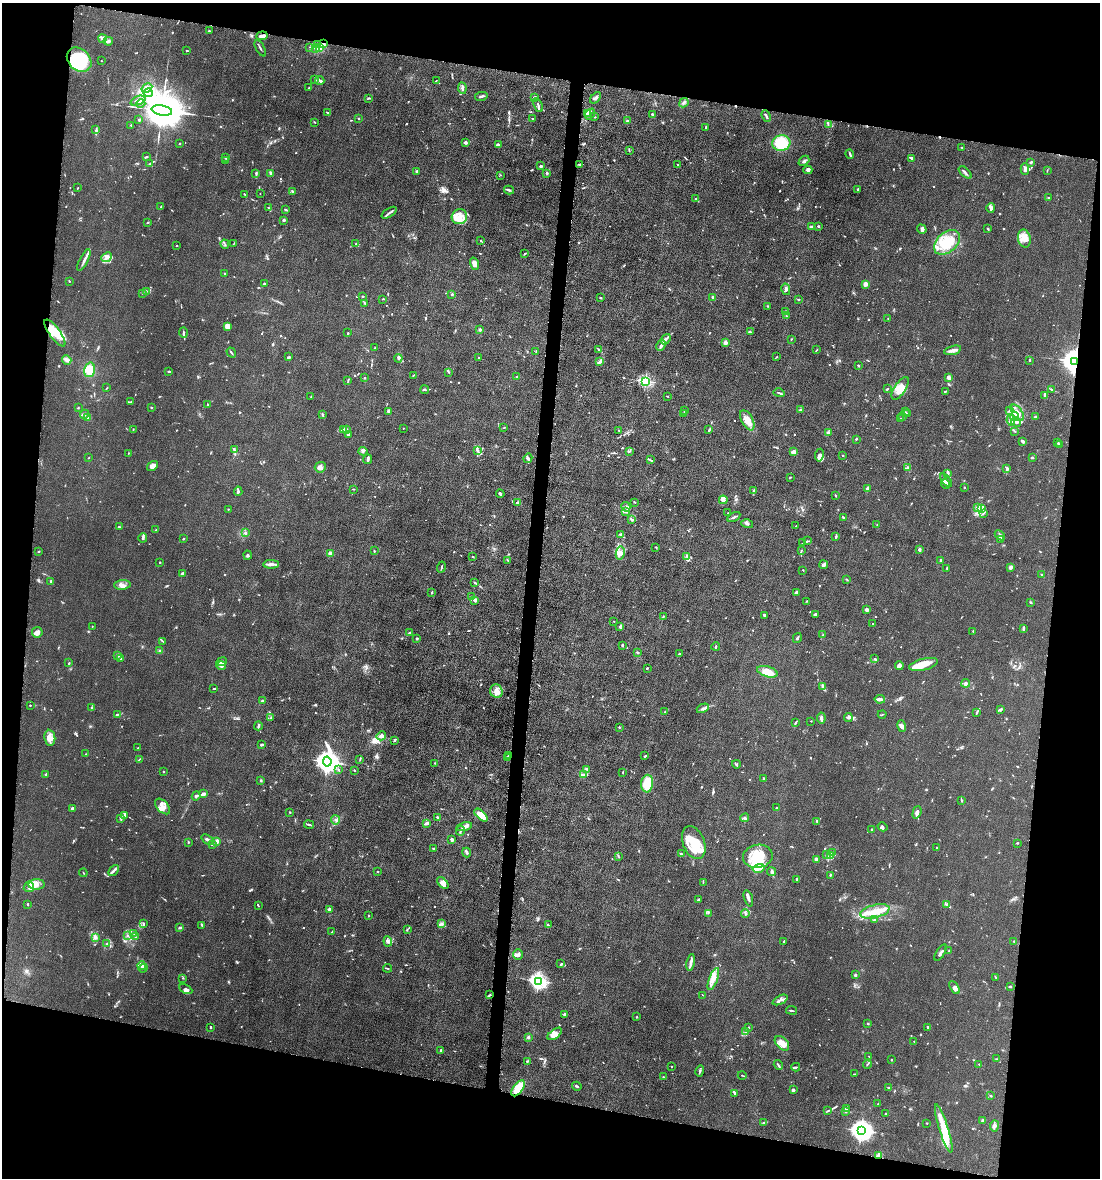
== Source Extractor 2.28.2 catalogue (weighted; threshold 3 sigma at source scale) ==
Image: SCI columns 231-4619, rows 8-4711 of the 4746 x 4719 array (HDU 1 of 3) = the unmasked area's bounding box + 8 px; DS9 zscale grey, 4 x 4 block average (1 PNG px = mean of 4 x 4 image px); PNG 1102 x 1180 px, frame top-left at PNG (2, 3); each listed source drawn as its Kron ellipse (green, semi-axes under 4 px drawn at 4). Shown black and unused: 21% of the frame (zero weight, under 5 of 10 exposures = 2% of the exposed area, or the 3 px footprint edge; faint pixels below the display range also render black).
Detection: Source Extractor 2.28.2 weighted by HDU 2 'WHT'. Background 0.0231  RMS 0.0021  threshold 0.00861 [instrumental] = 3 sigma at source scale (4.09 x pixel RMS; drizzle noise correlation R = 1.36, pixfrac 0.8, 0.05/0.05 arcsec/px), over >= 5 px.
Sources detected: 1108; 5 too faint to see at this stretch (4 x 4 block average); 7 inside a brighter object's white glare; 2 cosmic-ray / hot-pixel residue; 4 long thin detections or spike segments (spike, bleed or trail) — neither listed nor drawn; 56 coinciding with a brighter row at this scale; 113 inside a brighter listed object's ellipse — not listed separately; of the other 921, all 500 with FLUX_AUTO >= 0.674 (the completeness limit of this list) listed and drawn (421 fainter detections not listed), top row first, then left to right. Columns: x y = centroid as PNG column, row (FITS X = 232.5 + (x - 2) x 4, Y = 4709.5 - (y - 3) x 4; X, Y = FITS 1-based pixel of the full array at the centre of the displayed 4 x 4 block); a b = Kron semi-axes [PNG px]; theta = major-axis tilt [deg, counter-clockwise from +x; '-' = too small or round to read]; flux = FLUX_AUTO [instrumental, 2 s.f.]
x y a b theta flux
209 31 2 2 - 0.91
262 36 5 3 - 5.5
102 39 4 3 - 3.3
108 41 5 3 - 2.4
323 44 2 2 - 28
318 45 3 2 - 1.6
310 47 2 2 - 1.1
260 48 9 2 -60 1.7
319 48 4 3 - 3.3
316 49 4 2 - 2.2
187 50 3 2 - 0.74
79 60 14 10 -44 72
101 61 2 2 - 1
315 80 2 2 - 1.4
320 80 5 3 - 2.7
436 81 2 2 - 0.75
147 88 6 4 32 5.5
308 88 3 2 - 1
462 88 6 2 -83 2.9
148 93 5 4 - 4.1
481 96 6 2 12 2.9
535 97 2 2 - 3.4
368 98 3 2 - 1.1
596 98 7 2 48 2.9
138 101 8 3 21 4.8
141 103 4 3 - 2
684 103 5 2 - 2.6
538 105 7 2 -68 1.6
162 110 10 5 -10 9900
328 112 3 2 - 1.8
587 114 3 2 - 4.1
590 114 6 3 51 3.1
652 114 2 2 - 2.1
766 116 6 2 -69 1.9
594 117 3 2 - 0.83
358 119 2 2 - 0.87
533 119 3 2 - 1.1
138 120 2 2 - 0.98
627 121 2 2 - 1.7
314 122 3 2 - 1.1
131 125 2 2 - 0.89
828 125 4 2 - 0.9
706 127 2 2 - 1.4
96 130 2 2 - 0.73
465 142 3 3 - 2.6
781 143 9 8 - 41
179 144 2 2 - 1.2
498 145 4 2 - 2.9
962 147 3 2 - 1.1
629 150 4 2 - 1
850 154 5 2 - 2.6
146 157 3 2 - 1.2
225 158 3 2 - 0.81
912 158 2 2 - 1.9
225 160 2 2 - 0.68
804 161 6 2 41 2.3
1031 162 4 3 - 1.4
150 164 2 2 - 0.75
580 164 2 2 - 0.72
678 165 2 2 - 0.99
541 166 2 2 - 3.1
1025 169 6 3 89 5.2
808 170 4 3 - 2.2
416 171 2 2 - 6.2
1047 171 3 2 - 0.71
965 172 8 2 -44 2.3
256 173 4 2 - 1.6
271 173 4 2 - 3.2
547 173 3 2 - 1.2
500 175 2 2 - 0.73
78 188 2 2 - 1
509 190 5 2 - 2
858 190 4 2 - 1.6
292 191 4 2 - 0.69
260 194 2 2 - 0.73
245 195 2 2 - 0.76
1048 197 2 2 - 0.83
696 199 3 2 - 1.2
161 206 2 2 - 0.81
269 208 4 2 - 0.72
991 208 5 3 - 2.7
285 210 3 2 - 0.97
389 213 8 2 33 3
459 217 8 7 - 11
284 220 2 2 - 9.2
147 223 2 2 - 1.1
818 226 2 2 - 2.8
812 227 4 2 - 1.5
922 229 5 2 - 2.2
988 229 2 2 - 0.86
1024 239 9 6 -77 10
481 241 3 2 - 1
947 242 15 10 42 41
234 243 3 2 - 0.75
225 244 5 2 - 1.1
356 244 3 2 - 0.85
176 246 2 2 - 0.83
524 254 3 2 - 1.1
107 257 5 4 - 5.4
84 260 12 2 64 4.2
475 264 6 4 -70 7.4
225 273 2 2 - 1.7
69 281 3 2 - 0.72
264 284 3 2 - 1.7
866 284 4 3 - 5.8
786 289 6 3 -75 2.9
147 291 3 2 - 0.98
142 293 2 2 - 1.1
452 294 2 2 - 1.4
363 296 2 2 - 1.2
713 297 3 2 - 3.9
600 298 2 2 - 1.5
382 299 2 2 - 0.82
799 299 2 2 - 1.7
365 303 3 2 - 0.83
768 306 2 2 - 1
786 312 3 2 - 1.3
786 316 3 2 - 0.87
888 319 2 2 - 0.79
227 326 4 3 - 7.3
480 329 2 2 - 12
750 331 3 2 - 0.97
55 333 16 5 -54 19
183 333 5 2 - 1.3
348 333 2 2 - 1.2
666 339 6 3 52 3.4
791 339 2 2 - 1.1
726 343 2 2 - 24
661 345 6 3 63 3.3
375 348 2 2 - 2.1
598 349 3 2 - 1.1
817 350 3 2 - 0.77
952 350 9 3 14 4.8
536 352 3 2 - 0.8
231 353 5 2 - 1.5
289 357 3 2 - 1.2
479 357 2 2 - 0.84
777 357 3 2 - 0.88
398 358 4 2 - 1.5
67 360 5 4 - 3.4
1030 360 3 2 - 0.85
1075 361 4 4 - 2200
600 362 4 3 - 2.2
858 365 2 2 - 1.3
89 370 7 5 74 16
169 371 3 2 - 1.2
449 372 2 2 - 0.93
413 375 3 2 - 0.7
517 377 2 2 - 1.4
364 378 2 2 - 1.1
949 378 3 2 - 6.7
348 381 3 2 - 0.93
645 381 2 2 - 200
107 388 3 2 - 0.74
900 388 13 5 57 13
887 389 3 2 - 1.4
1051 389 3 2 - 1
425 390 4 2 - 1.4
945 391 2 2 - 1.1
779 393 6 2 -17 1.4
1045 395 2 2 - 2.9
311 396 3 2 - 0.75
667 396 2 2 - 0.75
131 402 2 2 - 1.1
208 405 3 2 - 0.78
78 408 2 2 - 0.87
151 408 2 2 - 0.75
800 410 2 2 - 1.2
388 411 3 2 - 1.7
685 411 4 2 - 0.94
1010 411 2 2 - 0.67
905 412 3 2 - 1
683 413 3 2 - 1.1
1017 413 9 5 -54 9.5
84 414 4 4 - 2.5
322 414 3 2 - 1.3
907 414 2 2 - 1
1014 416 5 3 - 3.4
903 417 2 2 - 0.99
1035 417 2 2 - 9.1
88 418 3 3 - 2.5
901 419 2 2 - 0.88
747 420 11 5 -62 11
1011 420 6 2 -81 3.9
1016 422 5 3 - 3.2
403 428 2 2 - 0.7
504 428 4 2 - 1
133 429 2 2 - 0.97
343 429 3 2 - 2.1
347 430 3 2 - 1.2
619 430 2 2 - 1.1
709 430 3 2 - 1.7
1015 431 2 2 - 0.94
828 433 4 3 - 1.9
348 434 2 2 - 6.4
856 439 3 2 - 0.95
1023 441 3 2 - 3.1
1058 443 3 2 - 0.92
1059 445 3 2 - 1.3
234 450 3 2 - 1.3
363 451 4 2 - 1.5
478 451 4 2 - 1.7
629 451 3 2 - 0.99
794 452 3 2 - 8.8
128 453 2 2 - 0.82
819 455 6 4 81 4.6
843 455 2 2 - 1.1
1032 457 2 2 - 1.8
88 458 2 2 - 0.78
528 458 5 3 - 2.2
367 459 5 2 - 6.1
650 460 3 2 - 1.2
153 466 6 4 35 6.2
320 467 6 5 - 3.7
908 467 3 2 - 1.5
1007 469 3 2 - 2.9
948 473 3 2 - 1.7
791 477 3 2 - 0.8
946 480 8 2 -52 2.4
946 484 5 3 - 2.6
964 487 2 2 - 0.89
353 489 3 2 - 1.1
867 489 4 2 - 3.9
238 491 5 2 - 2.9
754 491 4 2 - 1.3
500 494 4 2 - 1.7
835 495 2 2 - 0.88
723 500 4 4 - 3.8
517 502 2 2 - 2.6
635 502 3 2 - 0.76
626 507 5 3 - 2
977 507 3 2 - 1.6
228 509 2 2 - 0.7
981 509 4 3 - 3.1
625 511 3 2 - 1.2
728 513 2 2 - 0.81
983 513 3 2 - 0.73
734 517 7 2 30 2.3
843 518 3 2 - 1.2
631 519 3 2 - 1
747 524 6 2 -16 1.7
877 525 2 2 - 0.84
796 526 2 2 - 1.1
119 527 3 2 - 1.6
156 530 3 2 - 0.71
245 533 3 2 - 1.1
621 535 3 3 - 2.1
1000 535 6 3 -44 2.5
836 537 3 2 - 1.3
143 538 5 3 - 2.1
183 539 3 2 - 0.94
1001 539 3 2 - 1
807 541 3 2 - 0.96
803 543 3 2 - 0.85
656 547 3 2 - 0.84
919 550 3 2 - 3
39 551 3 2 - 0.77
374 551 2 2 - 0.72
801 551 2 2 - 0.92
330 553 2 2 - 20
620 553 7 4 80 5.9
248 555 4 3 - 2
687 556 3 2 - 1.5
473 557 2 2 - 0.89
508 560 2 2 - 0.78
941 561 3 2 - 2.4
160 562 2 2 - 0.86
271 564 8 3 -1 5.1
824 565 4 2 - 4.1
441 567 6 2 73 1.5
1010 567 4 3 - 3
947 568 3 2 - 0.87
803 570 2 2 - 0.96
182 573 3 2 - 2.3
1041 575 2 2 - 0.94
846 579 3 2 - 1
51 581 4 2 - 1.5
475 583 3 2 - 0.88
122 585 8 4 5 5.5
796 592 3 2 - 2.4
432 593 3 2 - 0.9
471 597 2 2 - 1
475 600 3 3 - 5.6
807 601 2 2 - 1.3
1030 602 4 2 - 0.89
867 610 3 2 - 4.1
764 615 3 2 - 2.6
815 615 4 2 - 3.1
663 616 2 2 - 0.78
614 621 2 2 - 2.1
873 624 2 2 - 0.78
92 626 2 2 - 1
620 626 4 2 - 1.7
1023 628 4 2 - 2.9
973 631 3 2 - 0.76
37 632 5 5 - 4.4
410 632 3 2 - 0.95
823 635 2 2 - 0.91
417 638 2 2 - 2.1
797 638 5 2 - 2
163 641 4 2 - 0.99
622 645 3 2 - 1.4
716 646 4 2 - 1.2
160 651 2 2 - 1.8
637 652 3 2 - 1.4
679 654 3 2 - 0.74
118 655 2 2 - 15
875 658 2 2 - 0.68
120 659 3 2 - 1.4
221 662 5 3 - 2.4
69 663 2 2 - 1.3
923 664 15 5 14 12
221 665 5 4 - 4.9
899 666 4 3 - 2.1
647 668 2 2 - 1.2
767 672 11 5 -16 18
966 683 4 3 - 2.3
823 686 4 2 - 1.9
214 689 3 2 - 0.92
496 691 7 6 - 10
880 699 5 3 - 3.4
262 701 2 2 - 2.6
30 705 2 2 - 2.5
92 708 3 2 - 1.1
703 708 6 3 27 3.4
1001 709 4 3 - 1.6
665 712 3 2 - 0.8
977 712 3 2 - 0.95
118 714 3 2 - 1
882 714 4 2 - 0.89
848 717 4 3 - 2.3
271 718 3 2 - 0.95
821 718 5 3 - 3.5
811 721 2 2 - 1.7
795 723 3 2 - 0.95
258 726 4 2 - 2.2
901 726 6 4 -78 3.5
619 727 2 2 - 1.3
381 736 5 3 - 5.3
50 738 8 5 -83 7.1
394 740 3 2 - 1.8
262 745 3 2 - 1.9
138 748 2 2 - 0.78
86 754 2 2 - 0.68
509 756 2 2 - 1.2
645 756 2 2 - 1.2
507 758 2 2 - 1.4
139 759 4 2 - 0.76
360 759 3 2 - 0.92
327 762 5 4 - 1200
435 763 2 2 - 0.77
736 764 4 2 - 1.8
587 769 3 2 - 1.3
338 770 3 2 - 1
354 770 3 2 - 0.79
163 771 2 2 - 0.82
623 772 2 2 - 1.1
46 774 2 2 - 1.4
583 775 3 2 - 1.2
764 778 2 2 - 1.3
261 781 2 2 - 1.1
647 784 9 6 86 22
203 794 4 3 - 3.7
196 796 4 2 - 2.2
961 800 3 2 - 0.76
163 806 9 5 -46 7.1
72 808 2 2 - 4.2
776 808 2 2 - 1.1
290 812 2 2 - 1.1
917 812 6 3 74 3.9
125 815 3 2 - 1.4
481 815 8 3 -44 14
437 817 2 2 - 2.7
121 818 4 2 - 1.1
745 818 4 3 - 2.8
336 820 4 2 - 1.7
817 821 3 2 - 2.9
426 823 3 2 - 4.8
309 825 5 2 - 2
464 827 8 4 14 4.4
883 827 5 2 - 1.8
871 830 3 2 - 0.8
460 831 5 2 - 1.6
207 839 6 3 -38 2.2
452 839 4 3 - 2.6
217 841 2 2 - 11
188 842 3 2 - 1.3
694 843 17 10 -68 29
1018 843 2 2 - 1
212 844 4 2 - 2.9
937 847 3 2 - 1.2
433 848 2 2 - 1
467 852 5 2 - 2.4
833 852 3 2 - 1.8
681 854 3 2 - 1.9
826 855 3 2 - 1.1
830 855 3 2 - 1.3
618 856 3 2 - 0.82
758 856 15 11 9 29
817 859 4 3 - 3.2
758 868 6 4 16 5.9
114 870 6 3 47 2.8
377 872 2 2 - 1.3
772 872 4 3 - 2.1
83 873 4 2 - 0.78
830 875 3 2 - 1.1
797 880 2 2 - 1
443 883 7 4 -47 6.8
703 883 3 2 - 0.83
36 884 8 5 4 6.9
29 887 5 5 - 4.1
748 898 8 2 -72 4.3
698 900 4 2 - 1.5
28 904 3 2 - 0.82
946 905 4 2 - 1.7
258 906 2 2 - 0.85
329 909 3 2 - 2.7
875 911 15 6 14 19
708 913 3 2 - 0.8
745 914 4 2 - 1.7
368 915 2 2 - 0.77
874 920 3 2 - 0.78
143 923 4 2 - 1.4
441 924 4 2 - 2
202 925 4 2 - 2
548 925 3 2 - 2.3
180 928 4 2 - 2.2
407 929 2 2 - 0.78
332 932 2 2 - 0.88
133 933 4 2 - 1.3
128 935 3 2 - 1.1
136 937 2 2 - 0.72
96 938 4 3 - 2
388 941 5 3 - 2.4
1014 941 2 2 - 0.8
784 942 3 2 - 1.6
107 944 2 2 - 0.7
949 951 2 2 - 0.83
941 953 9 2 58 2.8
518 955 5 4 - 3.6
691 962 8 3 79 3.7
561 964 3 2 - 1
141 966 4 3 - 2.6
143 968 5 2 - 1.4
387 968 4 2 - 0.99
855 975 3 2 - 2
995 977 3 2 - 1
183 978 2 2 - 0.72
713 979 11 4 69 8.1
538 981 3 2 - 430
954 987 7 3 -58 3.6
1010 987 3 2 - 1.8
186 989 7 3 -26 3.6
490 995 3 2 - 1.1
703 995 3 2 - 0.81
780 1000 8 3 26 3.6
791 1010 5 2 - 1.5
565 1015 2 2 - 11
637 1017 2 2 - 2.7
868 1024 2 2 - 1.1
211 1027 3 2 - 1.2
749 1027 3 2 - 0.9
928 1028 4 2 - 1.4
745 1032 2 2 - 0.69
555 1034 8 4 36 8.9
528 1037 2 2 - 3.6
914 1041 2 2 - 0.68
782 1043 8 5 -46 12
441 1050 3 2 - 1.6
869 1056 2 2 - 0.83
997 1059 2 2 - 0.83
891 1060 2 2 - 0.75
527 1061 3 2 - 1.3
867 1064 4 2 - 1.2
979 1064 2 2 - 0.82
778 1065 5 2 - 1.5
671 1066 2 2 - 1.6
796 1067 4 2 - 1.2
700 1071 6 2 79 1.9
854 1074 3 2 - 0.81
742 1075 4 2 - 0.72
664 1077 3 2 - 0.99
577 1086 5 2 - 1.6
518 1088 9 5 54 20
889 1088 2 2 - 0.76
793 1090 3 2 - 2.7
735 1094 3 2 - 1.9
991 1096 2 2 - 1.4
878 1104 2 2 - 0.67
846 1108 3 2 - 2.2
828 1111 3 2 - 0.95
846 1112 3 2 - 1.1
886 1113 2 2 - 0.96
983 1120 2 2 - 3.5
764 1122 4 2 - 1.2
927 1123 2 2 - 0.83
994 1126 5 3 - 4.2
944 1129 25 4 -73 31
861 1130 4 3 - 950
879 1156 4 3 - 7.8
Overlapping masked pixels (flux is a lower limit): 5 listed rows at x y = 323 44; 79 60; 1075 361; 509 756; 879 1156
Diffuse or blended objects may show on this block-average render without a row.